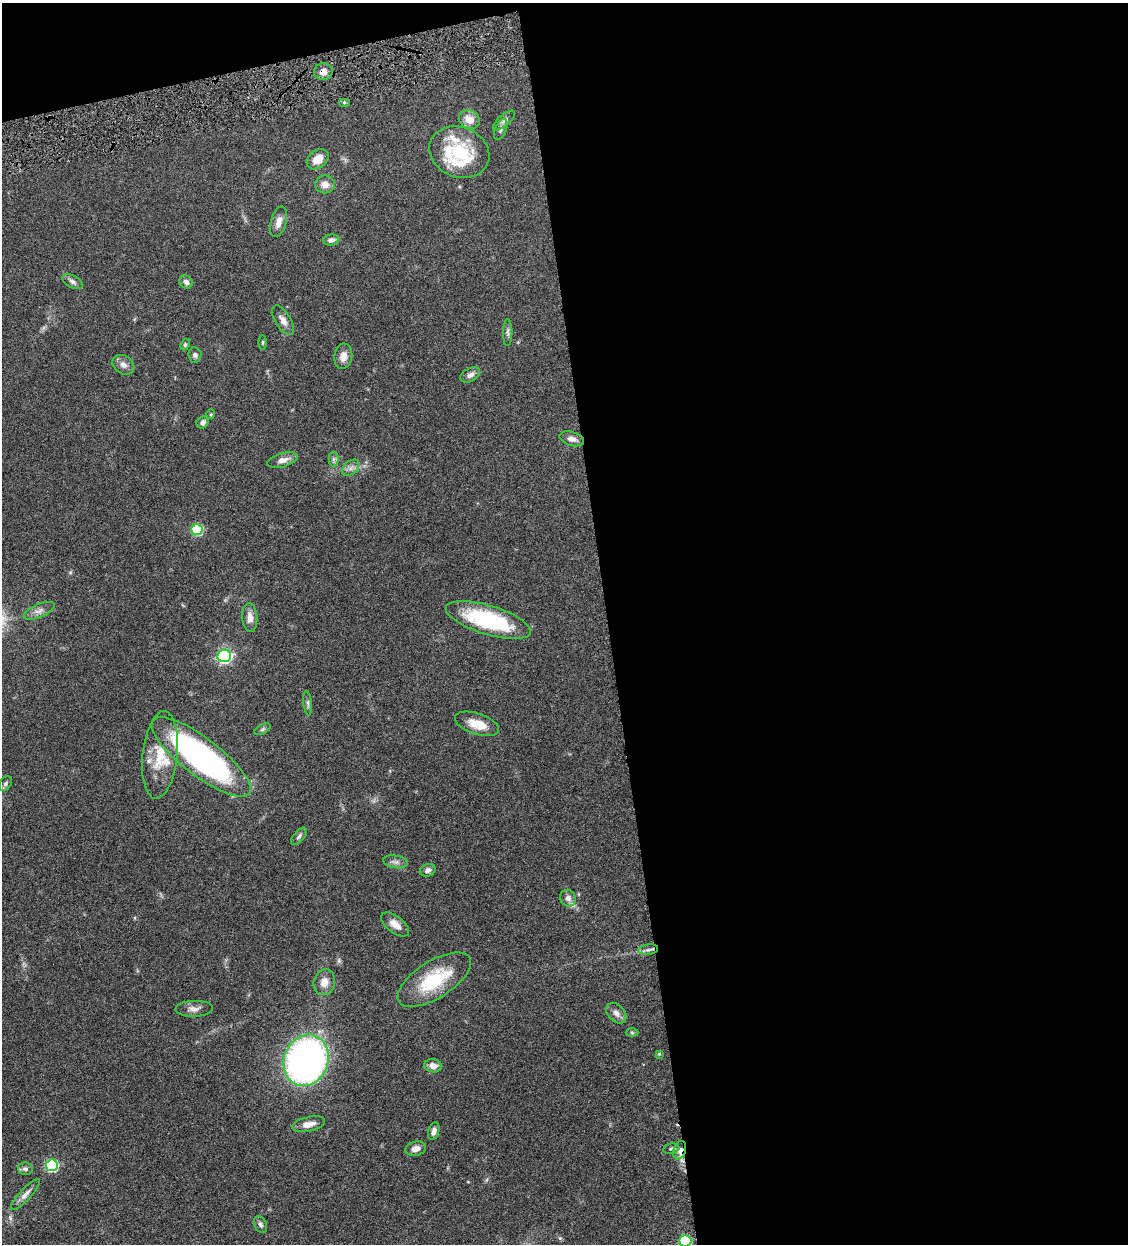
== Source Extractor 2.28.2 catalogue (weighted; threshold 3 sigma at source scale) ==
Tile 4 of 4 x 4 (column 4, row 1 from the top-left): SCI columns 3639-4764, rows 3729-4970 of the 4910 x 4972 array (HDU 1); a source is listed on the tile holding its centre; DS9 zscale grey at full resolution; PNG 1130 x 1246 px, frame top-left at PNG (2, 3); each listed source drawn as its Kron ellipse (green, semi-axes under 4 px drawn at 4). Shown black and unused: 49% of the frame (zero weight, under 4 of 8 exposures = <1% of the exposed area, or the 3 px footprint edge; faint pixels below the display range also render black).
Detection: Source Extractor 2.28.2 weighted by HDU 2 'WHT'; one run over the whole footprint, this tile lists its part. Background 0.0431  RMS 0.0036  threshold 0.0146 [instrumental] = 3 sigma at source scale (4.09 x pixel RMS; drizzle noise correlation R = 1.36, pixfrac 0.8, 0.05/0.05 arcsec/px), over >= 5 px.
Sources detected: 66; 5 inside a brighter listed object's ellipse — not listed separately; the other 61 listed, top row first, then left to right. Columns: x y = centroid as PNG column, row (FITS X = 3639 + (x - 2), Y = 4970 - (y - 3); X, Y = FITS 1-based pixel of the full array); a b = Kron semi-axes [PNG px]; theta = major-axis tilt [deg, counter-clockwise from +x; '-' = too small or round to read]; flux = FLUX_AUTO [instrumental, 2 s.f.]
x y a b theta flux
323 72 9 8 - 2.4
344 102 6 4 0 0.43
469 119 11 9 -28 3.7
504 121 14 5 41 1.2
501 129 11 5 69 1
459 152 31 25 -21 17
318 159 12 9 39 3.8
325 184 10 9 - 2.5
279 222 16 7 75 2.5
331 240 8 5 5 1.3
72 282 11 6 -28 1.1
186 282 7 6 - 1.2
283 320 17 7 -58 2.1
508 333 13 4 89 0.86
263 342 7 3 89 0.39
185 345 6 4 64 0.47
195 355 7 6 - 0.78
343 356 13 9 82 2.7
123 365 12 9 -35 1.9
470 375 11 6 25 1.4
211 414 5 3 - 0.3
203 422 6 5 - 1.1
572 439 12 7 -16 1.8
333 459 7 5 89 0.82
283 460 15 7 16 2.1
351 468 10 6 40 1.5
197 530 5 5 - 23
39 611 17 6 23 1.8
250 618 14 7 -86 2.4
488 620 44 14 -17 27
224 656 7 6 - 59
308 703 12 4 -84 0.83
477 724 23 10 -18 5.1
263 729 9 5 27 0.65
160 755 44 17 84 11
201 757 60 19 -37 96
5 783 8 5 53 0.75
299 836 10 5 49 0.88
395 862 13 6 -9 1.3
428 870 8 6 23 1.2
568 898 8 7 - 1.5
395 924 16 8 -37 2.7
648 950 10 5 7 0.97
434 980 42 18 32 18
324 982 13 10 73 3.1
194 1009 19 8 2 2
616 1013 12 8 -46 1.8
632 1033 6 4 -2 0.4
659 1054 4 4 - 0.37
306 1060 26 22 68 140
433 1066 9 6 -8 2.2
309 1124 17 7 12 2.8
434 1131 9 5 74 1.5
416 1149 10 7 14 2
671 1149 8 5 10 0.73
680 1150 9 6 73 2
52 1165 6 6 - 32
25 1169 7 6 - 0.88
25 1194 20 6 47 1.9
260 1225 9 6 -63 0.93
685 1241 6 5 - 28
Overlapping masked pixels (flux is a lower limit): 2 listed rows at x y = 323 72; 680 1150
Isophote crosses this tile's border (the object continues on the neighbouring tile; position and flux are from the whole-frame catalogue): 1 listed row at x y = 685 1241